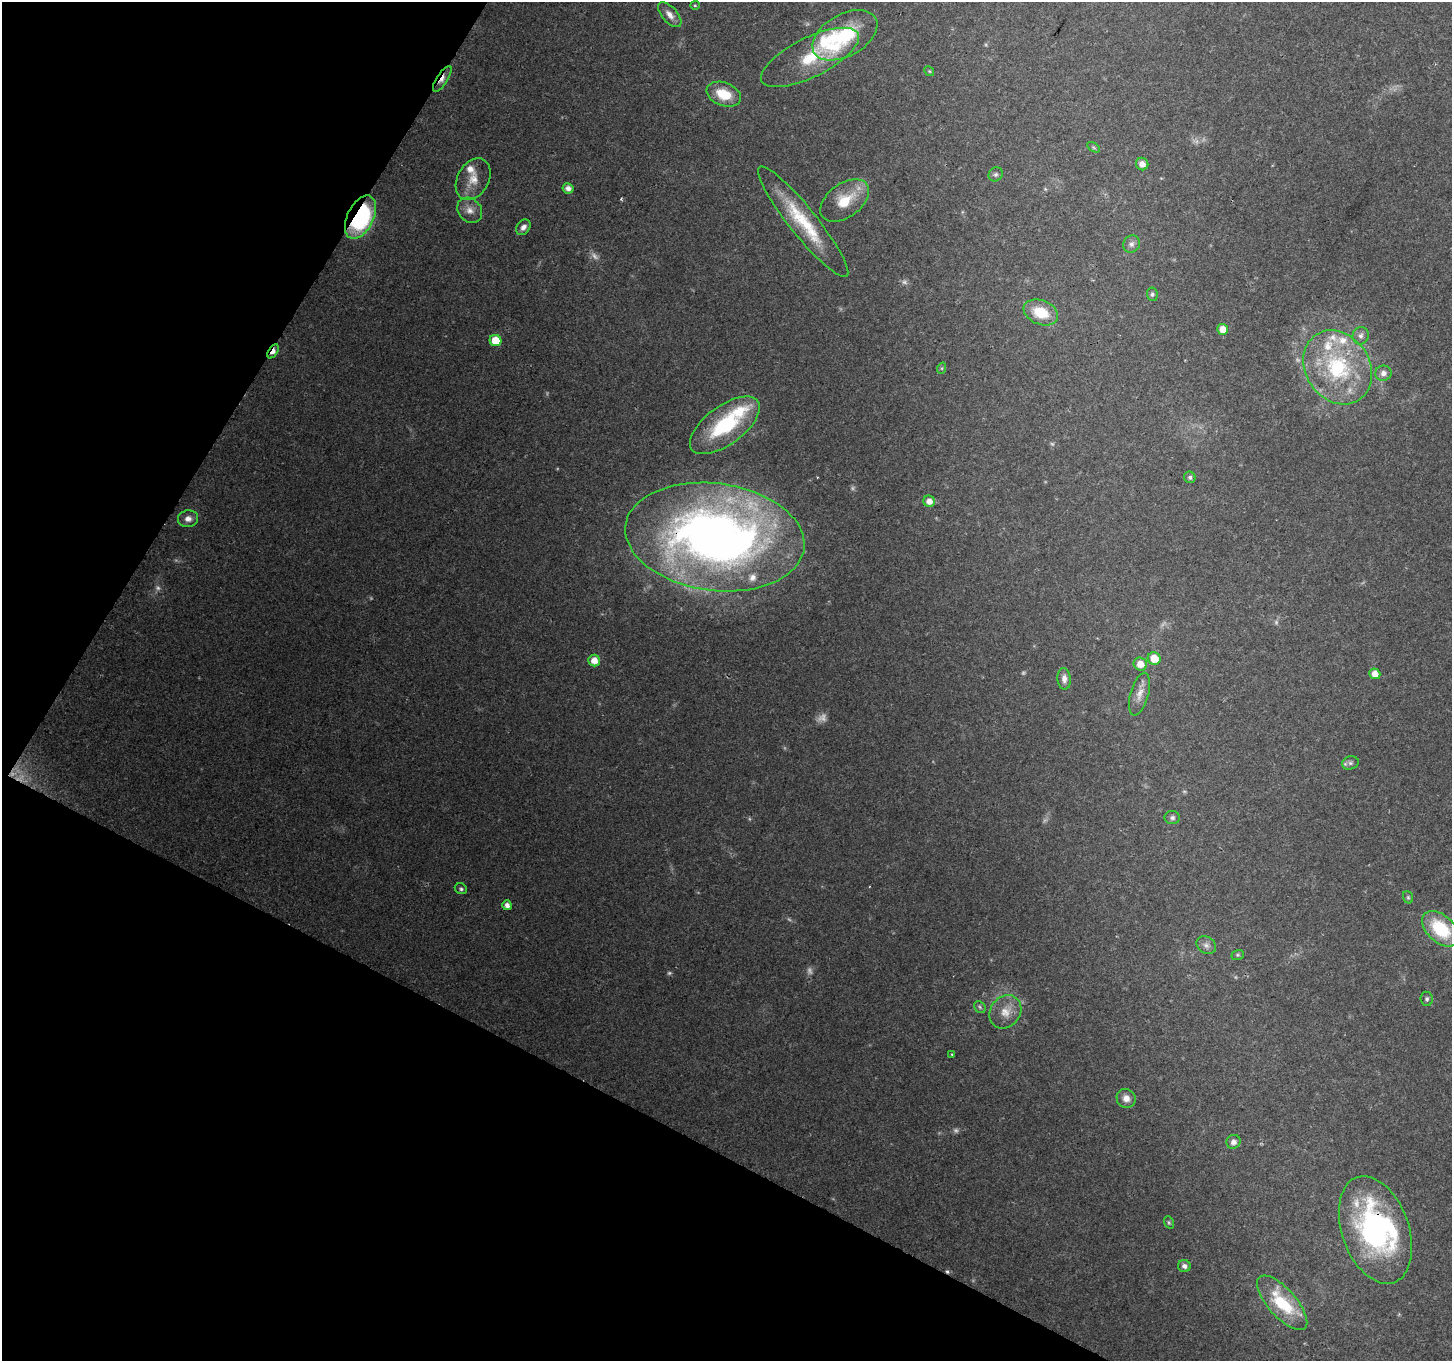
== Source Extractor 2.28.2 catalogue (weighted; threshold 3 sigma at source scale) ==
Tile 9 of 4 x 4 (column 1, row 3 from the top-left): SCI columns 1-1450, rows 1557-2915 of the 5807 x 5895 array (HDU 1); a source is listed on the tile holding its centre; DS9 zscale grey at full resolution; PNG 1454 x 1363 px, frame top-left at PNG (2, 2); each listed source drawn as its Kron ellipse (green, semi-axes under 4 px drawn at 4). Shown black and unused: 26% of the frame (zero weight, under 2 of 3 exposures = <1% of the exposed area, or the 3 px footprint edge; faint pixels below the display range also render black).
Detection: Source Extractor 2.28.2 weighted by HDU 2 'WHT'; one run over the whole footprint, this tile lists its part. Background 0.129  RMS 0.0074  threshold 0.0333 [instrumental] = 3 sigma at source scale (4.5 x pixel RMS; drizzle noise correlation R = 1.50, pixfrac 1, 0.0396/0.0396 arcsec/px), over >= 5 px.
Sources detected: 84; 18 too faint to see at this stretch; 1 inside a brighter object's white glare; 1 cosmic-ray / hot-pixel residue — neither listed nor drawn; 8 inside a brighter listed object's ellipse — not listed separately; the other 56 listed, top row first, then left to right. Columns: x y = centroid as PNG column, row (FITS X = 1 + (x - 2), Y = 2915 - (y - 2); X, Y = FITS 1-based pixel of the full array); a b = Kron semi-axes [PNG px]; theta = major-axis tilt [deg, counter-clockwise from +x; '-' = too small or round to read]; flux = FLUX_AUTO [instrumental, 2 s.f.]
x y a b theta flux
695 5 5 4 - 0.86
670 15 15 7 -48 5.4
845 35 35 21 29 43
810 57 54 20 26 34
929 71 5 4 - 0.85
442 79 15 5 58 4.2
724 94 18 11 -20 19
1093 147 7 4 -32 1.1
1142 164 6 6 - 5
996 174 7 6 - 1.7
473 179 22 15 60 13
568 188 6 5 - 4.2
845 200 27 17 36 23
470 210 14 11 -46 6.6
360 217 23 13 64 88
803 222 70 14 -51 43
523 227 8 6 50 3.6
1131 244 9 8 - 3.2
1152 294 7 5 -81 1.6
1041 312 18 12 -22 22
1223 329 5 5 - 7.9
1361 336 9 8 - 3.3
495 341 6 5 - 15
273 351 8 4 58 7.9
1338 367 39 32 -57 79
942 368 6 3 72 0.88
1383 373 8 7 - 4.3
725 425 41 19 36 62
1190 477 6 5 - 1.9
929 501 6 5 - 5.9
188 519 10 8 7 5.1
715 537 90 53 -7 590
1154 658 6 6 - 13
594 661 6 5 - 7.8
1140 664 7 6 - 8.6
1375 674 5 5 - 6.7
1064 679 11 6 -86 4.2
1140 694 22 9 74 7.5
1350 763 8 6 14 2.2
1172 818 8 6 -1 2
461 889 6 5 - 1.5
1408 897 6 5 - 1.2
507 905 5 4 - 3.8
1440 929 22 13 -43 40
1206 945 10 8 -34 3.6
1238 955 6 5 - 1.2
1427 999 7 6 - 1.7
980 1007 6 5 - 1.3
1005 1012 18 15 52 11
952 1054 3 3 - 1.2
1126 1098 10 9 - 5.4
1233 1142 7 6 - 3.5
1169 1222 6 4 -69 1.1
1375 1230 56 33 -70 150
1184 1266 6 6 - 2.9
1282 1303 34 14 -48 40
Overlapping masked pixels (flux is a lower limit): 5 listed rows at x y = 442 79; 360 217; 273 351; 715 537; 1375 1230